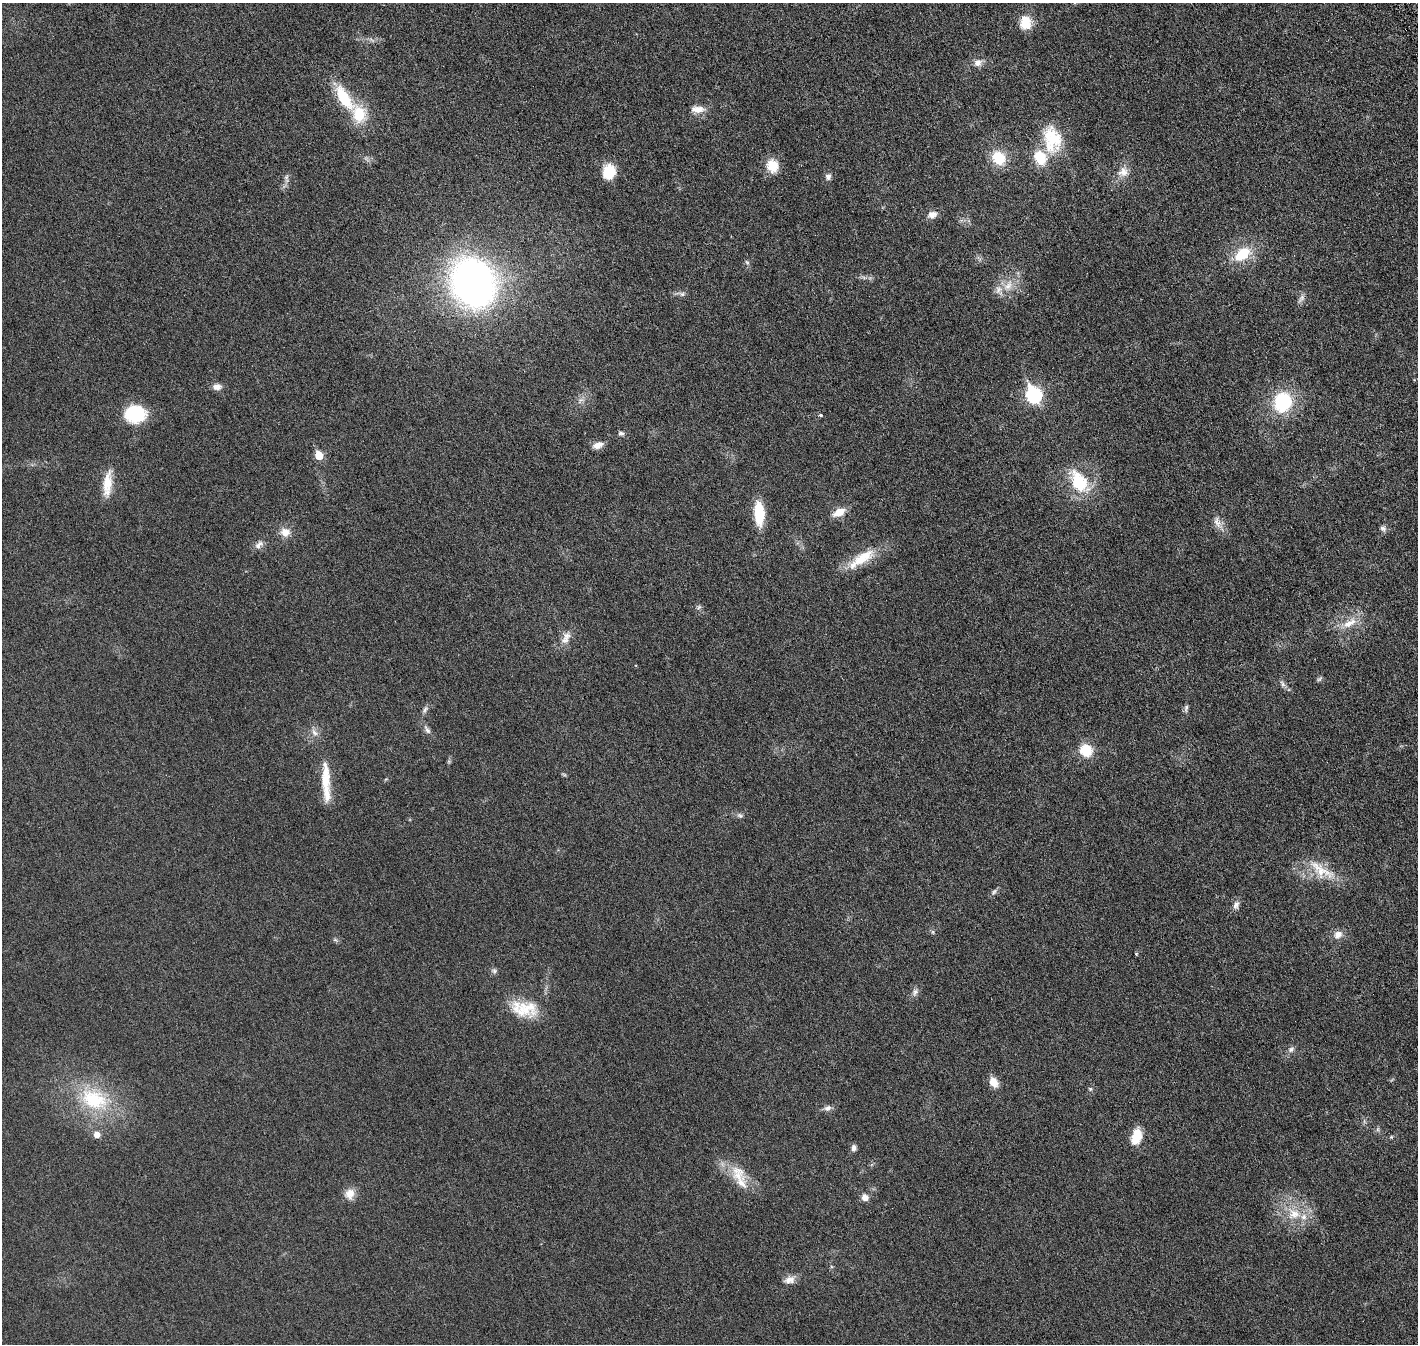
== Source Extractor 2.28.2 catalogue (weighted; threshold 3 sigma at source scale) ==
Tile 10 of 4 x 4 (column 2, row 3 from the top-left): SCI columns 1498-2913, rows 1526-2867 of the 5818 x 5839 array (HDU 1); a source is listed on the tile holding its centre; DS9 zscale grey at full resolution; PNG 1420 x 1346 px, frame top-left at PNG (2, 3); no overlay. Shown black and unused: <1% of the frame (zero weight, under 3 of 6 exposures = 1% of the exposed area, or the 3 px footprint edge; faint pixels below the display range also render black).
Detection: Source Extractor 2.28.2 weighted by HDU 2 'WHT'; one run over the whole footprint, this tile lists its part. Background 0.0254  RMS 0.0043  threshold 0.0176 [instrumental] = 3 sigma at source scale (4.09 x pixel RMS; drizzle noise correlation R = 1.36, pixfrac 0.8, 0.05/0.05 arcsec/px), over >= 5 px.
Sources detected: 78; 6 inside a brighter listed object's ellipse — not listed separately; the other 72 listed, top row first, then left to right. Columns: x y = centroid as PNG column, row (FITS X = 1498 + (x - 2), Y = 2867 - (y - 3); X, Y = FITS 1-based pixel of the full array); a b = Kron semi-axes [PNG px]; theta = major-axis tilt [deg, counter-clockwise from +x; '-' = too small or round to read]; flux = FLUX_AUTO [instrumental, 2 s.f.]
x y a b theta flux
1025 23 17 14 -88 6.1
978 63 11 9 20 2.3
344 98 36 14 -57 15
697 109 19 9 1 3.4
1052 139 36 23 -81 16
998 158 14 12 -53 11
772 166 16 13 -70 6.4
609 172 14 12 72 9.8
1123 172 15 13 18 3.7
828 177 8 8 - 1.3
286 178 12 6 -81 1.2
932 215 13 10 15 2.4
1242 254 22 13 36 11
747 262 7 4 -31 0.62
473 283 44 37 -65 160
1008 286 17 10 55 4.9
682 294 7 6 - 0.89
1301 298 11 6 54 1.3
217 387 11 7 -1 2.1
1033 395 8 7 - 65
581 400 8 5 33 1
1282 402 18 15 75 24
135 414 19 16 -1 20
820 415 5 4 - 0.57
621 433 7 5 -13 0.93
598 445 12 8 19 2.7
319 455 6 5 - 8.6
1079 482 35 20 -56 16
107 483 35 10 84 7.1
839 512 14 8 28 4.7
759 513 23 9 -87 13
1217 522 19 8 -71 2.6
1383 529 9 7 -43 1.1
285 532 12 10 -4 3.5
259 545 14 7 45 2
862 559 43 13 34 11
699 607 7 5 45 0.65
1349 623 21 9 29 5
566 638 19 10 62 3.4
1319 679 8 5 36 0.65
1283 684 10 5 -54 1.1
1186 708 11 5 78 0.96
425 709 10 5 63 0.98
427 730 13 6 -58 1.4
314 733 10 6 -46 1.6
1086 750 11 10 - 11
325 778 40 11 89 8.7
740 815 8 6 -41 0.82
1321 870 44 15 -33 10
994 892 9 5 62 0.88
1236 905 12 8 71 1.6
933 932 6 4 -72 0.5
1338 935 12 10 32 2.6
335 940 7 4 -18 0.58
1136 954 5 4 - 0.36
494 971 8 6 -69 0.83
915 992 10 6 82 1.3
524 1009 37 20 -10 12
1291 1049 9 6 30 1.2
993 1082 12 9 -62 3.8
1090 1089 5 4 - 0.53
94 1099 43 28 -23 26
828 1108 10 7 23 1.4
97 1135 6 6 - 2.5
1136 1137 19 11 74 6.7
1391 1137 5 4 - 0.4
854 1148 8 6 82 1.2
738 1173 26 18 -64 8.3
350 1194 14 12 63 3.5
865 1197 8 7 - 2.4
1294 1214 18 14 14 7.5
789 1280 15 9 13 2.6